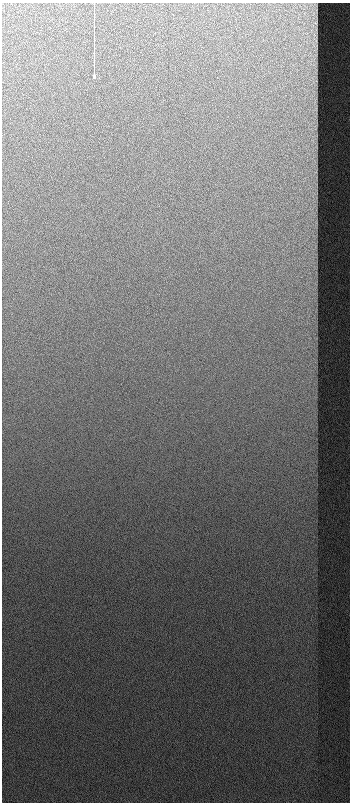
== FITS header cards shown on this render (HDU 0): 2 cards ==
NAXIS1  =                  348  /
NAXIS2  =                  800  /

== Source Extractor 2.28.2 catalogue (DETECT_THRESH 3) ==
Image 348 x 800 px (HDU 0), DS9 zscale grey, 1 PNG px = 1 image px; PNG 352 x 804 px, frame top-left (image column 1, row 800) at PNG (2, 3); no overlay
Background 805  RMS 6.5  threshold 19.5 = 3 sigma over >= 5 px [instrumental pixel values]
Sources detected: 4; all 4 listed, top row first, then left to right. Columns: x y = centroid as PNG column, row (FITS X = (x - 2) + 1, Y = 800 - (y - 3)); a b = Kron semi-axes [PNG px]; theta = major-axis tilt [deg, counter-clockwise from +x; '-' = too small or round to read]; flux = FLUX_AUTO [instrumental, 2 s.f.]
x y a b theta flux
315 23 5 3 - 430
315 40 8 3 -60 510
94 75 24 3 90 130000
316 109 7 4 89 630